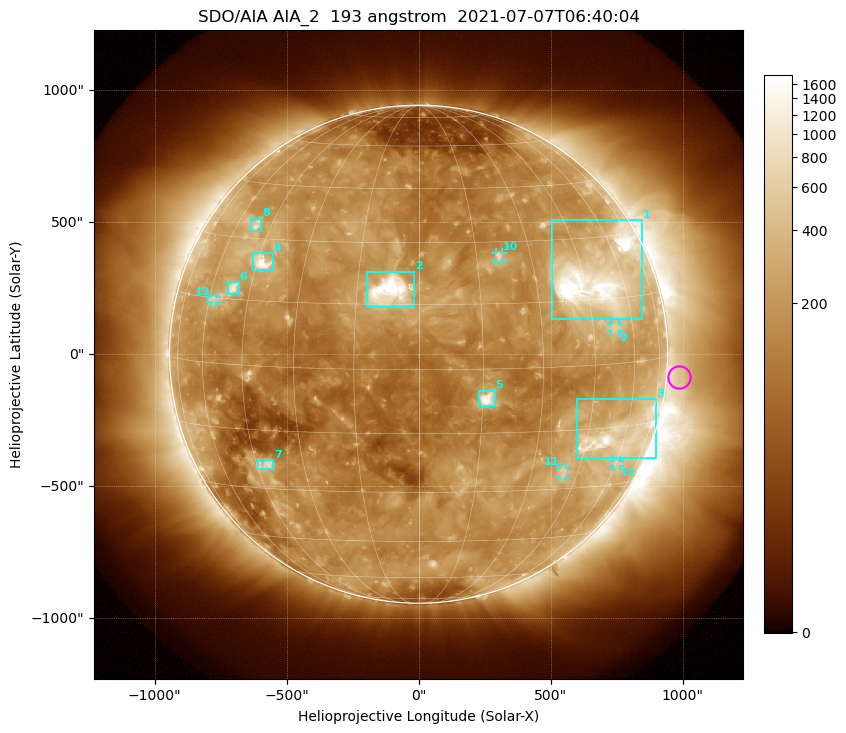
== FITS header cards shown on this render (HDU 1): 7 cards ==
TELESCOP= 'SDO/AIA '           / For AIA: SDO/AIA
INSTRUME= 'AIA_2   '           / For AIA: AIA_ATA1, AIA_ATA2, AIA_ATA3 or AIA_AT
WAVELNTH=                  193 / [angstrom] Wavelength
WAVEUNIT= 'angstrom'           / Wavelength unit: angstrom
DATE-OBS= '2021-07-07T06:40:04.843' / [ISO] Date when observation started; ISO 8
CTYPE1  = 'HPLN-TAN'           / CTYPE1: HPLN
CTYPE2  = 'HPLT-TAN'           / CTYPE2: HPLT

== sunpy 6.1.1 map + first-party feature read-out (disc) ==
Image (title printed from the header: SDO/AIA AIA_2  193 angstrom  2021-07-07T06:40:04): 1024 x 1024 px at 2.4 arcsec/px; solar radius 944 arcsec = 393 px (full disc in frame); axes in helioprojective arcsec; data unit not stated in the header (colour bar unlabelled)
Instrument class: DISC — disc imager (sunpy class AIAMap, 193 A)
Bright regions (active regions / flare kernels): reference = the median radial profile (limb darkening/brightening removed); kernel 9 px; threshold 5 sigma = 323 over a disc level ~159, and >= 1.15x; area >= 12 px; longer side >= 9 px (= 22 arcsec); searched inside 0.97 R_sun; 13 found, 13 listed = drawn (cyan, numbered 1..; 5 of them under ~33 arcsec drawn as corner ticks so the feature stays visible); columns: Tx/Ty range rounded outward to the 5 arcsec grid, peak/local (2 s.f.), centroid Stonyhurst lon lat
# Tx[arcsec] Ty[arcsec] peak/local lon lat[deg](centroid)
1 505..845 130..510 15 +50 +20
2 -195..-15 180..315 19 -7 +18
3 600..900 -395..-170 9.6 +58 -17
4 -630..-550 320..385 11 -43 +24
5 230..290 -200..-140 12 +16 -7
6 -725..-680 225..275 6.6 -51 +18
7 -610..-550 -440..-400 4.7 -42 -24
8 -635..-595 465..515 4.8 -51 +34
9 730..760 85..115 3.4 +53 +8
10 290..320 355..385 5.4 +21 +26
11 535..560 -465..-430 3.4 +40 -25
12 735..765 -425..-400 3.1 +60 -24
13 -790..-765 195..215 3.4 -58 +15
Off-limb structures (1.02-1.3 R_sun): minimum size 162 px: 2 found; the strongest spans PA ~220..320 deg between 1.02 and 1.3 R_sun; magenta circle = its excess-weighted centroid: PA ~265 deg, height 1.05 R_sun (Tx ~990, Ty ~-90 arcsec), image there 1.5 x the reference